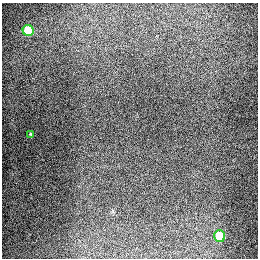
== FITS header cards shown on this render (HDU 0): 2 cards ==
NAXIS1  =                  256
NAXIS2  =                  256

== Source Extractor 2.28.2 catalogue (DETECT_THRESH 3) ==
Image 256 x 256 px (HDU 0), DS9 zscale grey, 1 PNG px = 1 image px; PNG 260 x 260 px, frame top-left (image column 1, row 256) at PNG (2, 3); each listed source drawn as its Kron ellipse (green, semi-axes under 4 px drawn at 4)
Background 1280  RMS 26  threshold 78.4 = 3 sigma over >= 5 px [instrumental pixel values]
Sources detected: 3; all 3 listed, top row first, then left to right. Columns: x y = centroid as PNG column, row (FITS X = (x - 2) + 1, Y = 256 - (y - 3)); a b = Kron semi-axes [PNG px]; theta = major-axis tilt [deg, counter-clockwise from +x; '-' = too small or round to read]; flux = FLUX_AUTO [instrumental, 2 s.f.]
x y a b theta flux
28 31 5 5 - 89000
31 134 3 3 - 2200
220 236 6 5 - 66000